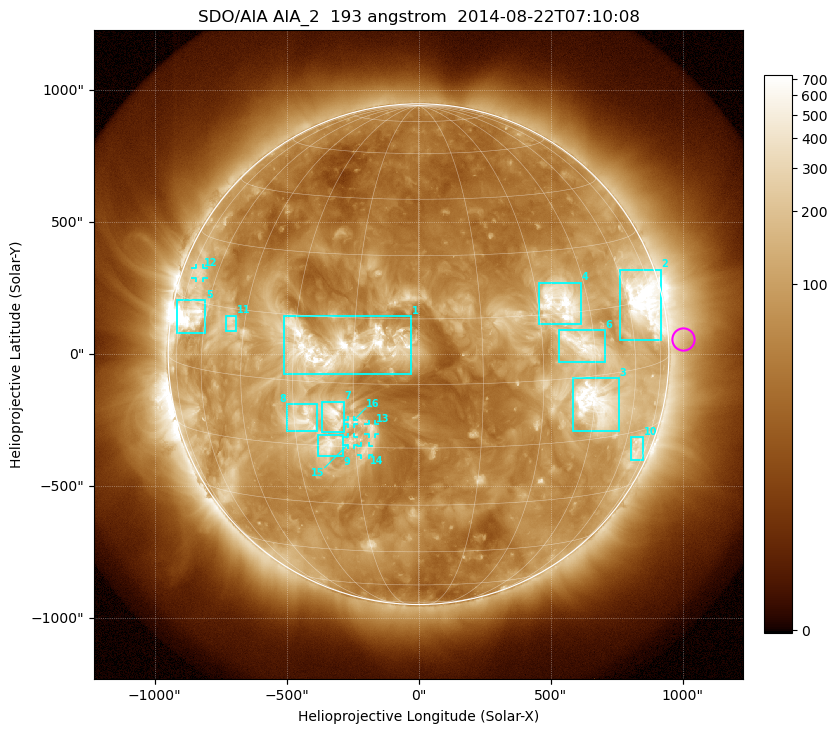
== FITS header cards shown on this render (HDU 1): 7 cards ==
TELESCOP= 'SDO/AIA'
INSTRUME= 'AIA_2'
WAVELNTH=                  193
WAVEUNIT= 'angstrom'
DATE-OBS= '2014-08-22T07:10:08.97'
CTYPE1  = 'HPLN-TAN'
CTYPE2  = 'HPLT-TAN'

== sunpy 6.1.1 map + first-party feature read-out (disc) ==
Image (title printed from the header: SDO/AIA AIA_2  193 angstrom  2014-08-22T07:10:08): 1024 x 1024 px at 2.4 arcsec/px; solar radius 948 arcsec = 395 px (full disc in frame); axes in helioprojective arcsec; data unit not stated in the header (colour bar unlabelled)
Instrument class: DISC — disc imager (sunpy class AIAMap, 193 A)
Bright regions (active regions / flare kernels): reference = the median radial profile (limb darkening/brightening removed); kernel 9 px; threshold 5 sigma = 202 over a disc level ~65.9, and >= 1.15x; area >= 12 px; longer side >= 9 px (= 22 arcsec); searched inside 0.97 R_sun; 16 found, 16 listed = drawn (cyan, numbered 1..; 5 of them under ~33 arcsec drawn as corner ticks so the feature stays visible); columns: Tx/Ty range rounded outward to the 5 arcsec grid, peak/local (2 s.f.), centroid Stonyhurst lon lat
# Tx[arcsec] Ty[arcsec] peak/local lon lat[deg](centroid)
1 -510..-25 -80..145 12 -19 +8
2 760..920 50..320 14 +67 +15
3 585..760 -290..-90 13 +45 -6
4 455..615 110..270 12 +36 +17
5 -920..-805 80..205 42 -68 +11
6 530..705 -30..90 8.4 +41 +7
7 -365..-280 -295..-180 9.3 -20 -7
8 -500..-385 -290..-190 7.3 -27 -9
9 -385..-285 -385..-305 8.5 -22 -15
10 805..850 -400..-315 4.6 +68 -20
11 -730..-690 85..150 5.7 -50 +12
12 -845..-815 285..330 4 -70 +21
13 -190..-165 -305..-265 5.8 -11 -10
14 -220..-190 -385..-345 5.5 -13 -16
15 -270..-245 -345..-315 5.2 -16 -14
16 -270..-245 -265..-250 4 -16 -9
Off-limb structures (1.02-1.3 R_sun): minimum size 162 px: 4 found; the strongest spans PA ~240..305 deg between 1.02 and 1.3 R_sun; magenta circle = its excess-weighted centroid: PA ~275 deg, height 1.06 R_sun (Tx ~1000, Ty ~60 arcsec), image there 1.8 x the reference